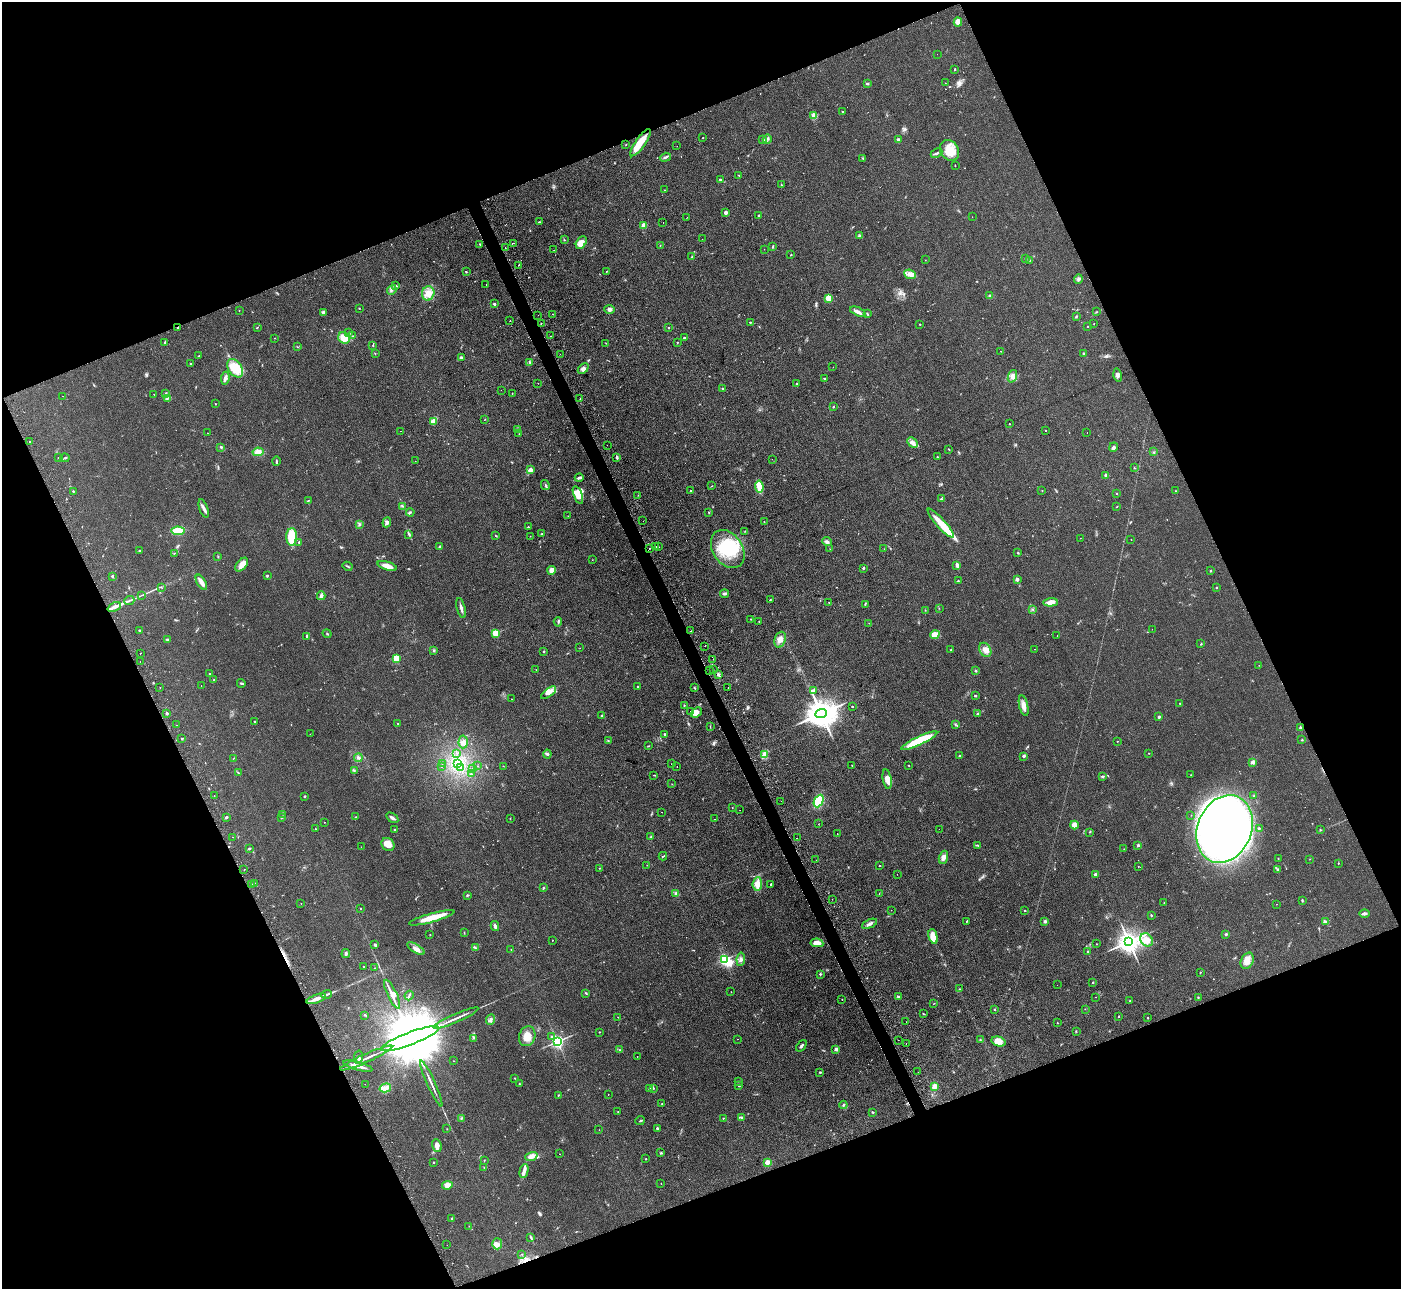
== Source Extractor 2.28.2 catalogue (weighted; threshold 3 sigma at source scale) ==
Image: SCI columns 1-5595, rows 287-5434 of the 5647 x 5607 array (HDU 1 of 3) = the unmasked area's bounding box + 8 px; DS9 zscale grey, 4 x 4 block average (1 PNG px = mean of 4 x 4 image px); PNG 1403 x 1291 px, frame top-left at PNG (2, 2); each listed source drawn as its Kron ellipse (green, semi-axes under 4 px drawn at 4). Shown black and unused: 43% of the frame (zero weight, under 2 of 3 exposures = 3% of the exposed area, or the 3 px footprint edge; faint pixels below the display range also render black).
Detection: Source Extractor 2.28.2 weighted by HDU 2 'WHT'. Background 0.0882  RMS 0.0083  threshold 0.0373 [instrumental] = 3 sigma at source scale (4.5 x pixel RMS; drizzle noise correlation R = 1.50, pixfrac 1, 0.05/0.05 arcsec/px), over >= 5 px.
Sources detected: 598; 5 too faint to see at this stretch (4 x 4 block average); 3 inside a brighter object's white glare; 34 cosmic-ray / hot-pixel residue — neither listed nor drawn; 6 coinciding with a brighter row at this scale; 27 inside a brighter listed object's ellipse — not listed separately; of the other 523, all 500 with FLUX_AUTO >= 0.929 (the completeness limit of this list) listed and drawn (23 fainter detections not listed), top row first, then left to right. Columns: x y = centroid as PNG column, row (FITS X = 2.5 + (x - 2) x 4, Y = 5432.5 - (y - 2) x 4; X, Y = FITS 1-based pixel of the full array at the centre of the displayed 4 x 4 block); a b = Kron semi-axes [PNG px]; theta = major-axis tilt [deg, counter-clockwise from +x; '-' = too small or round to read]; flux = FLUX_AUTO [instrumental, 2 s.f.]
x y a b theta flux
958 22 4 4 - 32
937 54 2 2 - 1
955 69 2 2 - 4.3
945 83 2 2 - 1.2
867 84 3 2 - 6.7
843 112 2 2 - 2.4
814 116 2 2 - 180
703 138 2 2 - 2.7
767 139 5 2 - 6.8
898 139 3 2 - 7
763 140 2 2 - 2.6
640 143 16 5 55 81
626 144 2 2 - 2.7
677 146 2 2 - 1
949 150 11 9 -56 75
936 153 6 2 25 11
665 157 6 2 18 9.2
863 158 3 2 - 3.1
955 165 2 2 - 1.6
738 175 2 2 - 1.9
720 180 2 2 - 4.8
781 185 2 2 - 2.8
664 190 2 2 - 1.2
726 212 3 3 - 14
759 216 2 2 - 25
687 217 2 2 - 1
972 217 2 2 - 0.97
539 222 3 2 - 2.7
663 223 2 2 - 0.96
644 225 2 2 - 130
860 236 3 2 - 7.3
702 239 2 2 - 3.7
564 240 2 2 - 4
514 243 2 2 - 1.9
581 243 7 4 57 41
480 244 2 2 - 2
660 246 2 2 - 1.7
773 247 2 2 - 5.5
505 248 2 2 - 1.6
764 249 2 2 - 1.2
554 250 2 2 - 3.1
791 255 2 2 - 7.1
692 257 2 2 - 4.9
1026 258 2 2 - 1.8
925 260 2 2 - 1.1
1030 260 2 2 - 1.5
518 265 2 2 - 120
606 271 2 2 - 1.8
466 272 2 2 - 2.6
910 274 6 4 -24 28
1078 279 5 2 - 8.2
486 284 2 2 - 1.8
396 286 3 2 - 5.8
392 290 5 3 - 11
428 293 7 6 - 38
990 296 2 2 - 13
829 298 4 3 - 66
494 304 2 2 - 18
359 308 2 2 - 2.1
609 309 5 4 - 13
239 311 2 2 - 1.5
1097 311 2 2 - 1.1
323 312 3 2 - 8.7
858 312 8 3 -24 20
553 314 2 2 - 1.7
867 314 4 2 - 4.7
538 315 2 2 - 2.2
1076 317 3 2 - 4.9
510 320 2 2 - 0.97
750 322 2 2 - 2.8
541 323 2 2 - 2.7
920 324 2 2 - 6.4
1094 324 2 2 - 1.3
1087 326 2 2 - 2.7
178 327 2 2 - 7
257 327 2 2 - 2.1
669 328 2 2 - 7.5
349 333 2 2 - 4.9
353 336 2 2 - 1.8
551 336 2 2 - 1.8
275 338 2 2 - 2.3
344 338 6 5 - 62
684 338 2 2 - 4.5
165 342 4 2 - 4
678 342 2 2 - 2
606 343 2 2 - 1.4
373 345 2 2 - 2.7
297 347 2 2 - 2.4
1001 351 2 2 - 1.2
375 353 2 2 - 2.2
1084 353 2 2 - 5.5
560 354 2 2 - 1.4
199 356 2 2 - 2.7
461 357 2 2 - 7
529 362 3 2 - 2.7
191 364 3 2 - 5.7
833 367 2 2 - 1.4
235 368 10 6 -57 140
583 369 6 4 44 17
1118 375 6 3 -74 11
1012 376 6 3 71 18
225 378 6 4 84 13
825 378 3 2 - 3.6
538 383 2 2 - 2.3
797 384 2 2 - 4.8
723 388 2 2 - 4.5
501 390 2 2 - 2.3
166 393 3 2 - 4.1
512 393 2 2 - 1.3
154 394 2 2 - 2.7
63 396 2 2 - 2.4
167 398 4 2 - 5.7
580 399 2 2 - 2.8
215 404 2 2 - 5.7
833 407 2 2 - 4.7
484 420 2 2 - 1.2
433 421 4 3 - 16
1009 424 2 2 - 4.3
517 430 2 2 - 1.2
1046 430 2 2 - 3.2
401 431 2 2 - 6.4
1087 432 2 2 - 1.1
208 433 2 2 - 2.4
519 434 2 2 - 1.5
30 442 2 2 - 7
913 442 6 4 -45 17
607 445 2 2 - 1.1
221 447 3 2 - 6
1113 447 5 3 - 8.9
949 449 2 2 - 2.3
258 452 5 4 - 35
1153 452 2 2 - 2
617 457 4 2 - 6.4
937 457 2 2 - 6.2
58 458 2 2 - 1.9
65 458 4 2 - 4.4
772 459 2 2 - 0.99
276 461 4 2 - 5.8
415 461 2 2 - 1
1134 468 2 2 - 2.9
530 470 4 3 - 19
1106 475 2 2 - 44
579 478 4 2 - 12
545 485 5 2 - 7.8
711 486 3 2 - 2.1
759 487 6 3 -82 63
73 491 2 2 - 4
690 491 2 2 - 6.4
1042 491 2 2 - 1.1
1175 491 2 2 - 1.8
1116 494 2 2 - 2.6
578 495 9 4 -70 63
638 495 2 2 - 1.4
941 499 2 2 - 3.9
308 500 3 2 - 2.6
403 506 3 2 - 3.4
1117 507 3 2 - 2
204 508 9 3 -71 18
410 512 4 2 - 4.6
709 512 2 2 - 4.1
568 516 2 2 - 1.2
643 521 2 2 - 1.6
764 521 2 2 - 1.3
387 522 5 4 - 14
941 523 19 4 -48 85
359 524 3 2 - 5.2
528 527 2 2 - 7.8
178 531 7 3 -3 110
745 531 2 2 - 2.1
541 534 3 2 - 2.9
409 535 3 2 - 4.5
495 535 2 2 - 1.9
530 536 2 2 - 1.2
292 537 9 5 89 150
1080 538 2 2 - 2
1131 540 2 2 - 1.3
827 541 5 2 - 9.7
299 542 3 2 - 3.2
440 546 3 2 - 5.1
656 546 2 2 - 1.8
659 547 2 2 - 2.4
650 548 2 2 - 6.7
728 549 21 14 -56 250
830 549 2 2 - 1.7
884 549 2 2 - 0.93
140 550 2 2 - 3.5
174 553 3 2 - 3.7
1018 553 2 2 - 2.6
218 557 3 2 - 2.6
592 560 2 2 - 1
242 565 8 4 49 42
957 565 4 2 - 17
348 566 5 2 - 5.1
387 566 10 3 -17 41
863 568 2 2 - 14
552 570 4 4 - 44
1211 571 2 2 - 3
112 576 3 2 - 6.3
267 576 3 2 - 3.5
1017 579 2 2 - 51
958 581 2 2 - 8.4
201 582 9 3 -59 35
1216 587 2 2 - 3.2
162 588 2 2 - 1
725 594 4 3 - 11
141 595 3 2 - 2.8
321 596 4 3 - 8.8
770 600 2 2 - 2
129 601 5 2 - 6.2
1051 602 7 4 2 32
829 603 2 2 - 1.2
865 604 3 2 - 4
114 607 7 2 23 42
461 608 10 2 -75 18
939 608 2 2 - 1.9
1032 609 3 2 - 2.6
925 610 2 2 - 1.8
751 619 2 2 - 2.1
759 621 2 2 - 2.5
558 622 4 2 - 5.6
869 623 2 2 - 1.5
1152 629 2 2 - 1.2
139 630 2 2 - 5.4
691 631 2 2 - 2
495 633 2 2 - 290
327 634 5 2 - 3.3
935 635 5 4 - 37
307 636 2 2 - 17
1057 636 2 2 - 1.9
168 639 3 2 - 5
780 640 8 5 71 28
1201 644 2 2 - 3.5
705 646 2 2 - 1.4
580 648 2 2 - 1
1035 649 2 2 - 2.6
434 650 2 2 - 5
951 650 2 2 - 4.7
985 650 7 5 -59 30
544 652 3 2 - 3.4
140 653 2 2 - 12
396 658 2 2 - 250
713 659 2 2 - 1.6
140 661 2 2 - 3
1259 665 2 2 - 1.1
536 670 2 2 - 1.4
713 670 2 2 - 2
710 671 2 2 - 18
976 671 3 2 - 4.6
209 674 2 2 - 7.3
718 674 2 2 - 30
214 680 2 2 - 3.2
241 683 4 2 - 5.8
201 685 2 2 - 1.2
638 687 2 2 - 3.7
160 688 2 2 - 2.7
694 688 2 2 - 2.8
728 688 2 2 - 3.4
814 690 4 3 - 16
549 693 9 4 36 26
975 696 3 2 - 5.1
511 699 2 2 - 2
1179 703 2 2 - 1.8
684 705 2 2 - 2.9
852 706 2 2 - 2.8
1024 706 10 4 -77 28
690 711 2 2 - 2.2
696 712 6 4 39 37
167 713 2 2 - 29
821 714 6 4 23 11000
977 714 2 2 - 4.2
602 716 2 2 - 27
1159 717 3 2 - 5.6
254 722 2 2 - 10
398 724 2 2 - 2.2
955 724 2 2 - 2.8
176 725 2 2 - 4.5
710 726 2 2 - 1.5
1300 727 4 2 - 5.6
310 734 2 2 - 1.1
664 734 2 2 - 12
182 739 2 2 - 3.6
1302 740 2 2 - 3.1
608 741 2 2 - 2.7
919 741 20 4 25 260
1117 741 2 2 - 3.7
463 742 6 4 85 18
648 746 3 2 - 2.4
457 753 2 2 - 3.7
1149 753 2 2 - 2.2
547 754 4 3 - 7.5
765 755 3 2 - 9.1
959 756 2 2 - 8.2
1023 757 3 2 - 5
234 758 2 2 - 1.7
358 758 4 3 - 8.7
1253 762 4 3 - 13
442 763 2 2 - 1.1
458 763 2 2 - 8.7
671 764 2 2 - 1.2
852 765 2 2 - 2.2
909 765 2 2 - 2.4
441 766 2 2 - 2.1
478 766 2 2 - 1.6
503 766 2 2 - 1.6
461 767 2 2 - 3.9
677 767 2 2 - 1.8
473 768 2 2 - 2.9
354 770 3 2 - 4.3
238 773 3 2 - 3
471 774 2 2 - 3.3
654 775 3 2 - 3.3
1191 775 2 2 - 1.4
1103 776 3 2 - 6.4
887 779 10 4 -80 29
672 784 2 2 - 1.6
214 795 2 2 - 5.6
305 796 2 2 - 4.4
1254 796 3 2 - 4
781 801 2 2 - 2.8
819 801 6 4 64 130
732 808 2 2 - 1.3
740 810 2 2 - 2.9
662 812 2 2 - 5.2
282 814 2 2 - 1.3
1191 815 2 2 - 1.1
226 817 4 2 - 5.5
356 817 2 2 - 2.9
282 818 2 2 - 1.9
392 818 7 2 -34 13
510 818 2 2 - 1.6
715 819 2 2 - 1.2
324 822 2 2 - 1.4
819 824 2 2 - 1.1
1075 825 4 4 - 36
1259 828 2 2 - 5.8
315 829 2 2 - 1.5
939 829 2 2 - 1.1
1224 829 35 27 68 3100
394 830 2 2 - 11
1320 830 2 2 - 3.2
1090 832 2 2 - 2.4
837 834 2 2 - 1.6
233 837 2 2 - 1.1
651 837 2 2 - 5.7
797 838 2 2 - 3.6
388 844 7 6 - 55
978 845 3 2 - 4.1
1138 845 3 2 - 7.3
361 847 2 2 - 0.97
249 849 3 2 - 4.8
1124 849 2 2 - 1.1
663 856 4 2 - 3.6
943 857 7 4 70 22
1278 858 2 2 - 2
1310 859 2 2 - 1.2
816 860 2 2 - 1
1338 863 2 2 - 2.8
647 865 2 2 - 1.3
879 866 2 2 - 4.3
1138 866 2 2 - 2.1
600 868 2 2 - 1.7
244 870 2 2 - 1.9
1278 870 2 2 - 2.1
897 874 2 2 - 4.3
1095 874 2 2 - 7.7
255 883 2 2 - 2.5
251 884 3 2 - 3.3
757 884 7 4 84 50
771 884 2 2 - 7.5
543 888 2 2 - 4.3
676 893 4 3 - 9.6
879 893 2 2 - 1.4
467 895 3 2 - 4
832 899 2 2 - 3.6
1302 900 3 2 - 3.4
301 903 2 2 - 3
1164 903 2 2 - 2.8
1276 904 2 2 - 0.98
360 908 2 2 - 3.4
891 910 2 2 - 1.2
1025 910 3 2 - 2.7
1365 914 5 2 - 13
1151 915 3 2 - 3.6
432 918 23 4 15 93
966 921 2 2 - 2.8
1045 921 4 3 - 8.8
1325 922 4 3 - 8.7
869 924 8 3 26 16
495 926 5 3 - 10
464 933 4 2 - 1.8
1226 934 2 2 - 9.4
430 935 2 2 - 1.5
933 937 8 4 -76 56
552 940 2 2 - 1.7
1147 940 7 6 - 39
1129 942 4 3 - 5200
817 943 6 4 -9 42
375 944 3 2 - 4.5
1096 944 2 2 - 2.4
475 948 2 2 - 3.9
416 949 10 3 -33 24
511 950 2 2 - 2.2
1088 952 2 2 - 9.4
346 954 5 3 - 7.7
724 959 2 2 - 710
741 959 7 3 83 14
1247 961 8 6 63 37
364 967 2 2 - 3.7
375 968 2 2 - 1.3
1200 972 2 2 - 1.6
820 974 2 2 - 14
1093 983 2 2 - 4.9
1057 985 2 2 - 0.98
960 989 2 2 - 2.7
731 992 2 2 - 1.2
586 993 3 2 - 4
327 994 5 2 - 8.7
392 994 16 4 -65 37
409 995 5 2 - 5.4
898 997 3 2 - 5
1096 997 2 2 - 0.95
1198 997 2 2 - 2.9
316 999 10 3 20 41
842 1000 2 2 - 3.5
1130 1001 2 2 - 2.1
934 1003 2 2 - 2.1
995 1009 2 2 - 4.5
1085 1009 2 2 - 1
923 1014 2 2 - 2.4
365 1015 3 2 - 3.1
1119 1016 3 2 - 2.6
618 1017 2 2 - 1.5
456 1018 24 2 24 31
1148 1018 2 2 - 2.8
491 1020 5 2 - 7.6
906 1022 2 2 - 1
1057 1023 2 2 - 2.9
1076 1031 2 2 - 2.4
599 1032 2 2 - 2.8
527 1036 10 8 72 51
551 1037 3 2 - 3.1
474 1038 3 2 - 2.6
410 1039 31 6 21 110000
737 1039 2 2 - 1.1
898 1040 2 2 - 4.3
980 1040 2 2 - 2
557 1041 2 2 - 1300
998 1042 7 4 -15 46
906 1043 2 2 - 3
801 1046 6 2 52 8.2
836 1049 2 2 - 48
620 1050 2 2 - 2.7
358 1057 6 3 77 11
637 1057 2 2 - 1.7
366 1058 28 2 24 36
454 1061 2 2 - 1.2
358 1066 15 2 -15 29
820 1072 3 2 - 4.4
918 1072 2 2 - 1.2
514 1078 2 2 - 2.5
738 1081 2 2 - 1.9
431 1083 25 2 -66 26
365 1084 2 2 - 3.2
519 1084 2 2 - 5
739 1086 2 2 - 3.6
935 1086 3 3 - 30
385 1088 6 4 16 21
654 1088 2 2 - 2
649 1089 2 2 - 1.9
608 1094 2 2 - 1.4
558 1095 2 2 - 3.8
662 1104 3 2 - 3.6
843 1105 4 2 - 5.5
618 1112 2 2 - 2.5
872 1112 3 2 - 4.3
741 1117 3 2 - 6
723 1118 2 2 - 3
461 1119 3 2 - 3.6
640 1121 5 2 - 4.4
657 1128 2 2 - 7.3
447 1129 2 2 - 1.4
599 1130 2 2 - 1.6
437 1145 6 4 -70 24
661 1153 3 2 - 4.4
559 1154 2 2 - 1
531 1156 6 4 18 29
646 1159 2 2 - 3.5
484 1160 2 2 - 2
434 1162 2 2 - 6.8
767 1162 2 2 - 93
484 1168 2 2 - 1.4
524 1171 7 3 76 17
661 1184 2 2 - 1.4
447 1185 5 4 - 35
452 1218 2 2 - 2.3
469 1226 2 2 - 1.8
531 1238 3 2 - 4.6
497 1244 5 5 - 19
447 1245 2 2 - 1.4
522 1254 2 2 - 1.6
Overlapping masked pixels (flux is a lower limit): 2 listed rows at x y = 640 143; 178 327
Diffuse or blended objects may show on this block-average render without a row.